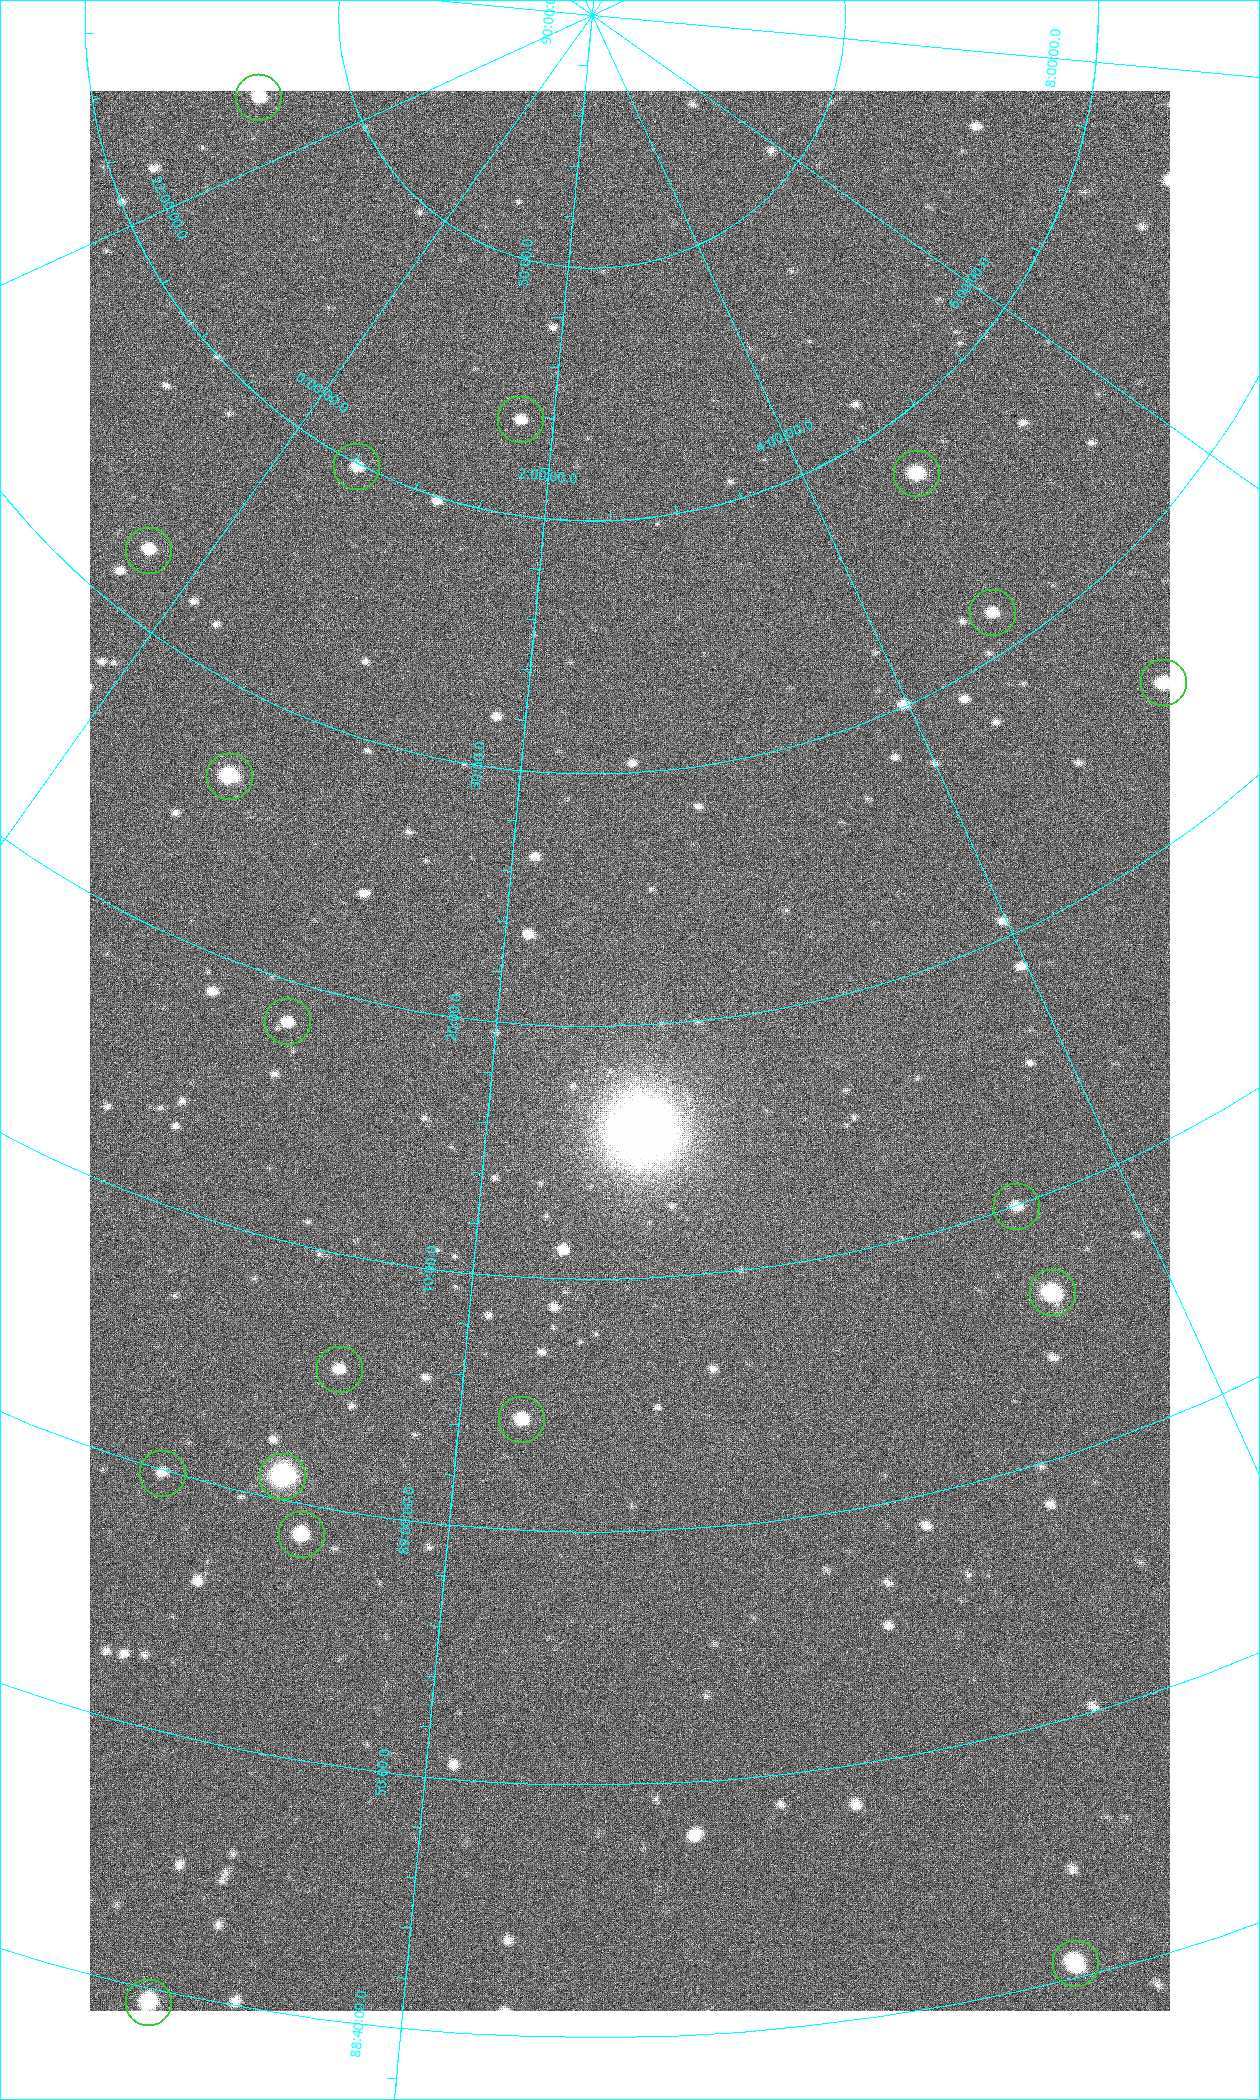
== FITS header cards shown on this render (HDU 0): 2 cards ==
NAXIS1  =                 1080 / length of data axis 1
NAXIS2  =                 1920 / length of data axis 2

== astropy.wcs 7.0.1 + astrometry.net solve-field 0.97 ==
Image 1080 x 1920 px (HDU 0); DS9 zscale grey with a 90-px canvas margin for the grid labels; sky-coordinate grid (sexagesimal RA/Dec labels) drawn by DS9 from the SOLVED WCS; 18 Tycho-2 reference stars matched to detected sources circled (green)
Header WCS: none
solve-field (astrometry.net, Tycho-2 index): SOLVED blind (the file carries no WCS)
Solved WCS: RA---TAN-SIP/DEC--TAN-SIP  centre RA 02:30:00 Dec +89:19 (37.50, +89.32 deg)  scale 2.37 arcsec/px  FOV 42.7' x 76.0'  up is +2 deg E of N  parity flipped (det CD > 0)
(file carries no celestial WCS; the grid is the blind solution)
Tycho-2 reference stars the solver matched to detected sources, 18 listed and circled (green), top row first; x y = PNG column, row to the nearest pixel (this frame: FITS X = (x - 90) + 1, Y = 1920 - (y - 91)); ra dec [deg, ICRS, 3 dp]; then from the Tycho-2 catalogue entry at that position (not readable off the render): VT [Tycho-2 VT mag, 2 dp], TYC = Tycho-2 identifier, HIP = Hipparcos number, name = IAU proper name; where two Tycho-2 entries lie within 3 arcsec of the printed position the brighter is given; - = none
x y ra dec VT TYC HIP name
258 97 319.196 +89.774 9.69 4661-2-1 - -
520 419 25.399 +89.729 11.04 4627-64-1 - -
356 466 7.906 +89.665 10.51 4627-6-1 - -
916 473 70.692 +89.630 9.34 4629-37-1 - -
148 550 355.808 +89.543 10.14 4662-135-1 - -
992 612 69.250 +89.526 11.02 4629-45-1 - -
1163 682 75.971 +89.421 9.41 4629-33-1 - -
229 776 9.931 +89.444 8.22 4627-49-1 3128 -
287 1021 18.559 +89.307 10.52 4627-75-1 - -
1016 1206 55.017 +89.166 11.19 4628-70-1 - -
1052 1292 55.225 +89.105 8.15 4628-68-1 17195 -
339 1369 24.867 +89.092 10.76 4627-125-1 - -
521 1419 32.549 +89.073 9.84 4628-149-1 - -
162 1473 19.000 +88.998 11.53 4627-46-1 - -
282 1476 23.461 +89.016 6.47 4627-259-1 7283 -
301 1534 24.587 +88.980 9.00 4627-86-1 - -
1075 1963 49.382 +88.676 8.64 4628-25-1 - -
148 2002 22.838 +88.657 9.18 4627-37-1 - -